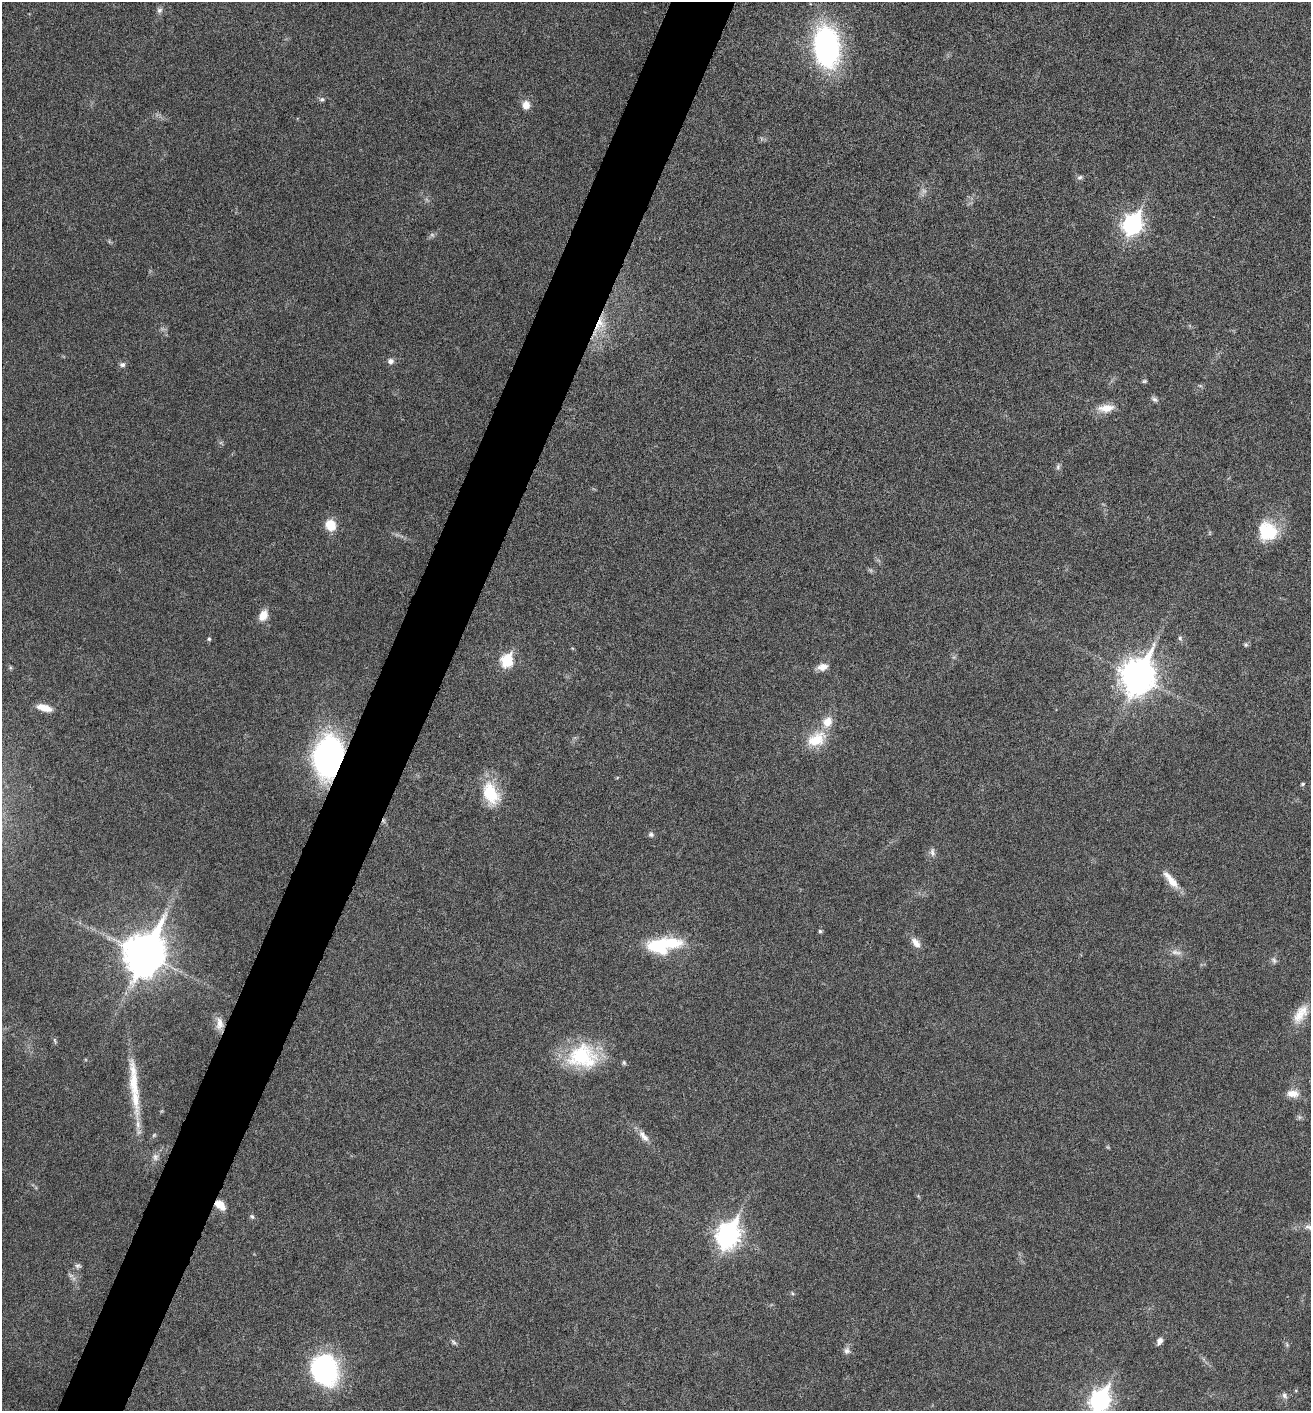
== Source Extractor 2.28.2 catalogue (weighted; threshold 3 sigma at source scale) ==
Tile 7 of 4 x 4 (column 3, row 2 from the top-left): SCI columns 2767-4075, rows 2833-4241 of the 5668 x 5660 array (HDU 1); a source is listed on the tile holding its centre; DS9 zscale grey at full resolution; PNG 1313 x 1413 px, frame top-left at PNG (2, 2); no overlay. Shown black and unused: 5% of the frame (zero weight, under 5 of 9 exposures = <1% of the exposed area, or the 3 px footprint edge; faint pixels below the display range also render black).
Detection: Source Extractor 2.28.2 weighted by HDU 2 'WHT'; one run over the whole footprint, this tile lists its part. Background 0.027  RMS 0.0026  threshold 0.0105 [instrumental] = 3 sigma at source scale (4.09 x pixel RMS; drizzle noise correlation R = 1.36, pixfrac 0.8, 0.05/0.05 arcsec/px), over >= 5 px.
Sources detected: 71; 6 too faint to see at this stretch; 1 inside a brighter object's white glare — not listed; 4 inside a brighter listed object's ellipse — not listed separately; the other 60 listed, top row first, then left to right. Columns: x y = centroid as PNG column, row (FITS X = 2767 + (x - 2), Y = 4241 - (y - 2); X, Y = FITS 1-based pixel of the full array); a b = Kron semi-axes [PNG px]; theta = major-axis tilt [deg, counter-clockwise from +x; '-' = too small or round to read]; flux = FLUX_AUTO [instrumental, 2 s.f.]
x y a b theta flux
159 10 8 7 - 0.79
827 47 42 26 -82 49
322 99 7 6 - 0.58
526 105 10 9 - 2.1
1080 177 8 6 38 0.58
1132 224 10 8 63 100
600 324 22 14 66 5.3
391 361 8 7 - 0.98
122 365 7 6 - 0.76
1144 381 7 5 2 0.39
1200 386 6 4 -1 0.37
1155 399 9 6 -21 0.73
1106 408 22 10 7 3.4
1058 467 8 5 65 0.59
330 525 12 10 -61 4.5
1267 531 23 21 -46 11
263 615 12 9 63 2.8
1180 638 7 6 - 0.51
209 639 4 4 - 0.4
1246 644 7 6 - 0.46
507 661 7 6 - 20
822 667 13 8 12 2
1138 676 13 10 66 460
44 708 19 8 -15 3.2
816 739 28 18 30 6.9
328 757 31 20 81 72
1303 784 5 4 - 0.44
491 793 30 18 -68 9.7
651 834 8 7 - 0.66
932 852 13 7 -81 1
1171 880 28 8 -50 3.5
820 931 5 5 - 0.39
916 943 16 9 -52 1.9
659 946 24 16 -9 13
144 954 15 11 65 790
1274 960 10 6 -53 0.72
1300 1015 25 16 54 4.5
219 1023 18 9 -85 2.2
55 1040 8 4 -81 0.4
582 1056 38 30 1 18
624 1063 6 5 - 0.4
1293 1094 15 9 -4 2.5
135 1098 58 11 -83 7.9
154 1135 7 4 45 0.36
644 1136 19 8 -50 2.1
155 1157 11 7 84 1.2
220 1205 13 8 -42 2.8
252 1216 7 5 -49 0.48
1309 1227 16 8 -12 1.7
728 1235 11 8 66 170
78 1266 8 7 - 0.64
71 1275 7 4 0 0.57
792 1293 5 4 - 0.31
1160 1341 8 5 62 1.2
454 1342 10 5 -46 0.56
1287 1345 8 4 -59 0.4
847 1351 10 9 - 1
324 1370 35 29 -70 31
1284 1395 9 7 -66 0.83
1100 1401 10 8 65 120
Overlapping masked pixels (flux is a lower limit): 3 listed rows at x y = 600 324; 328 757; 220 1205
Isophote crosses this tile's border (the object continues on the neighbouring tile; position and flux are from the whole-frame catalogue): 2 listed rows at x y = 1309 1227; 1100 1401